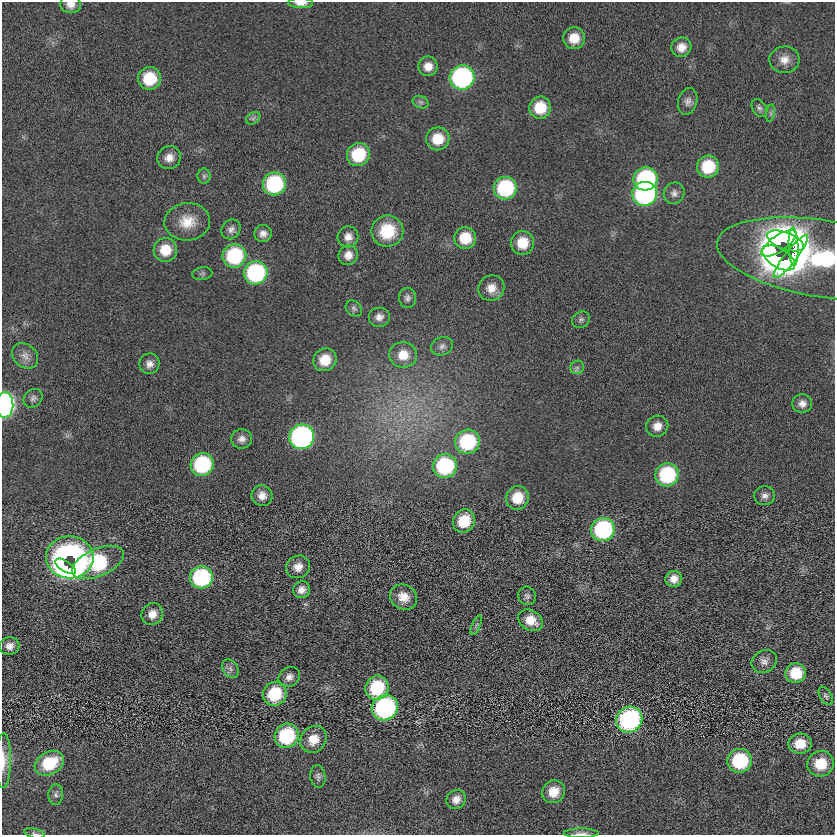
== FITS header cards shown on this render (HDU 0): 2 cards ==
NAXIS1  =                  833
NAXIS2  =                  833

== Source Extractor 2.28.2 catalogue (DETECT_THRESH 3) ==
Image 833 x 833 px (HDU 0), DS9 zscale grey, 1 PNG px = 1 image px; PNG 837 x 837 px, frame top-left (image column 1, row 833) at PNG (2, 2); each listed source drawn as its Kron ellipse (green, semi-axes under 4 px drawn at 4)
Background 0.0114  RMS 4.7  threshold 14.2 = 3 sigma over >= 5 px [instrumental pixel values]
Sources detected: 103; all 103 listed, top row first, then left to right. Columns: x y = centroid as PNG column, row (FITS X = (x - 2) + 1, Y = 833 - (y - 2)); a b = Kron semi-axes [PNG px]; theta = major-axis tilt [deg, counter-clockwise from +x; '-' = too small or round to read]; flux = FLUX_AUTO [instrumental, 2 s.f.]
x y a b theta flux
300 3 12 5 0 2400
71 5 10 8 -6 2200
574 38 11 11 - 5700
681 47 10 9 - 3400
784 60 15 13 5 3500
428 66 10 9 - 3300
462 77 12 12 - 65000
149 78 11 11 - 13000
688 101 13 9 74 1800
421 102 8 6 -21 880
540 108 11 11 - 9500
759 108 10 7 -57 1100
770 113 9 4 81 620
253 118 8 5 31 820
438 139 12 11 - 7900
358 155 12 11 - 17000
169 158 12 11 - 3100
708 167 11 11 - 14000
204 176 8 6 -90 820
646 179 12 11 - 42000
274 184 12 11 - 32000
505 188 11 11 - 29000
674 193 11 10 - 1600
645 194 12 12 - 68000
187 222 23 18 6 7500
231 229 10 9 - 1600
387 231 16 15 - 12000
263 234 9 8 - 1900
348 237 10 10 - 2500
465 238 11 11 - 8500
785 241 19 8 -20 99000
522 243 12 11 - 7500
779 243 20 8 34 95000
794 247 19 5 -88 62000
165 250 12 12 - 7300
348 255 10 9 - 2900
234 256 12 11 - 28000
791 256 27 6 52 86000
779 258 18 9 -32 98000
824 259 108 38 -9 100000
256 273 12 11 - 44000
202 274 10 6 7 880
491 288 13 12 - 3900
407 298 10 8 -86 1300
354 308 9 7 -41 950
379 317 11 10 - 2100
581 320 9 8 - 1000
442 346 11 9 22 1500
403 355 14 13 - 5600
25 356 14 11 -41 2400
325 360 12 11 - 7200
149 364 10 10 - 2200
577 367 7 6 - 900
33 398 10 8 43 1300
802 404 10 9 - 2100
5 405 13 8 88 93000
657 426 11 10 - 3300
302 437 12 12 - 90000
242 439 10 9 - 1900
467 442 12 12 - 26000
202 464 12 11 - 31000
445 466 12 12 - 32000
667 475 12 11 - 29000
262 496 10 10 - 2800
765 496 10 9 - 1600
517 498 12 11 - 8100
464 521 12 10 55 10000
603 529 12 11 - 41000
70 557 24 21 -2 190000
98 562 27 13 23 38000
65 566 11 5 -33 44000
298 567 12 11 - 3200
201 577 11 11 - 35000
674 579 8 8 - 2700
301 590 8 8 - 2300
527 596 9 8 - 1200
403 597 14 12 -31 4400
152 614 11 10 - 3300
531 620 13 10 -32 5200
476 625 10 4 67 740
10 646 10 8 12 2200
764 661 13 11 31 2000
230 669 10 7 -54 1400
796 673 10 9 - 9400
289 677 11 9 34 2000
377 688 12 11 - 19000
275 694 12 11 - 16000
826 696 10 6 -60 840
385 708 13 12 - 57000
629 720 13 12 - 57000
287 736 12 11 - 23000
313 739 14 12 48 5200
800 744 12 10 3 5900
3 760 27 7 89 3700
740 761 12 12 - 22000
49 763 15 11 28 14000
821 764 13 13 - 9400
318 777 11 7 -84 1200
553 792 12 11 - 5500
56 795 10 7 87 1200
456 799 10 9 - 2400
35 833 10 4 -14 660
581 833 17 5 0 1500
At the frame edge (FLAGS 8, measured only in part): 7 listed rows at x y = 300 3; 71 5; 824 259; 5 405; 3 760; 35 833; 581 833